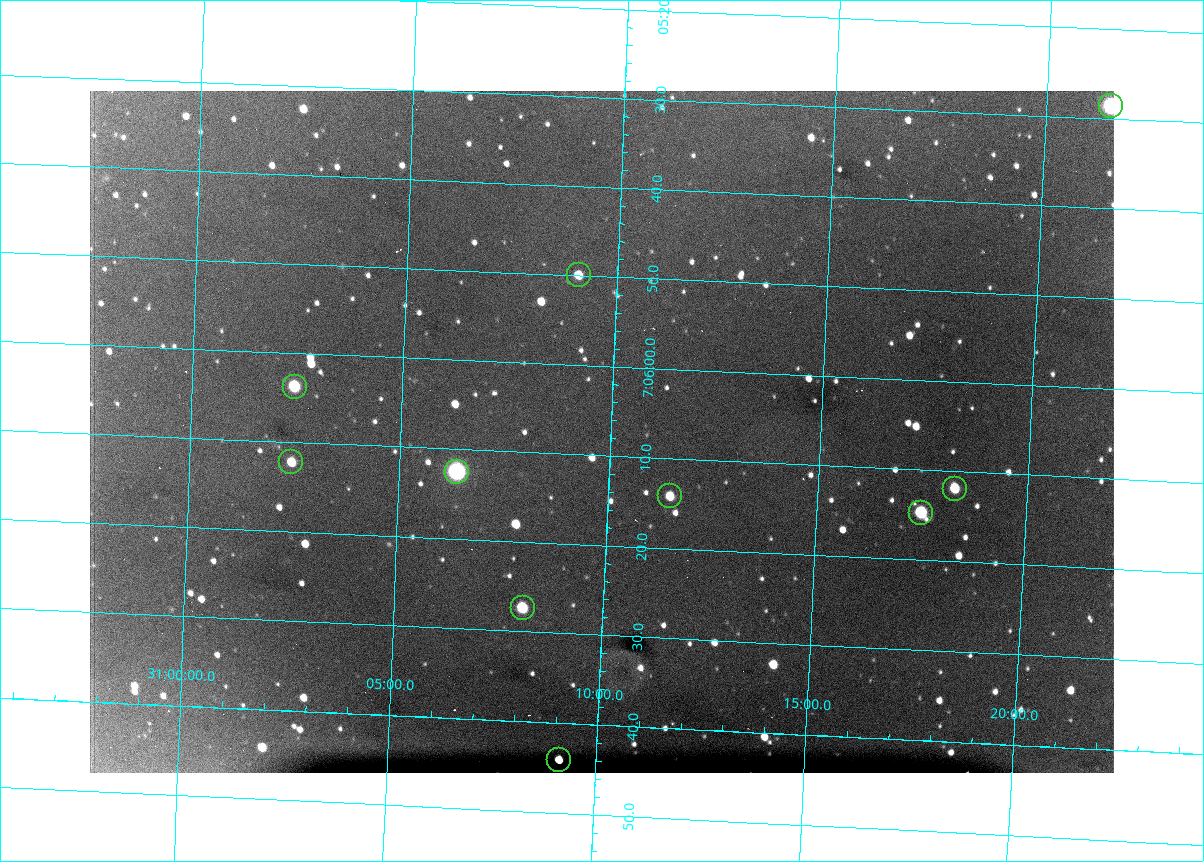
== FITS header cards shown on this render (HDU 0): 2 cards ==
NAXIS1  =                 1024 /fastest changing axis
NAXIS2  =                  682 /next to fastest changing axis

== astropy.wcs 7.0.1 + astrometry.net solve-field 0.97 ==
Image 1024 x 682 px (HDU 0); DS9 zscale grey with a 90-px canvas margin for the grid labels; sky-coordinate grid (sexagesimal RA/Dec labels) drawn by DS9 from the SOLVED WCS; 10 Tycho-2 reference stars matched to detected sources circled (green)
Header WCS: RA---TAN/DEC--TAN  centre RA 07:06:07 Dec +31:10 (106.53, +31.16 deg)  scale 1.44 arcsec/px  FOV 24.5' x 16.3'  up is -93 deg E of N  parity flipped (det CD > 0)
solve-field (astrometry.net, Tycho-2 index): VERIFIED the header's WCS against the Tycho-2 star catalogue (10 matches, 0 conflicts) and refined it, rather than solving blind
Solved WCS: RA---TAN-SIP/DEC--TAN-SIP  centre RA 07:06:07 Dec +31:10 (106.53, +31.16 deg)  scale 1.43 arcsec/px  FOV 24.4' x 16.3'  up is -92 deg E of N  parity flipped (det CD > 0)
The solver's refit moves the header's centre by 0.53 arcsec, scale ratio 0.9963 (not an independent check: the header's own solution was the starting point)
Tycho-2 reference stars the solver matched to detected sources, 10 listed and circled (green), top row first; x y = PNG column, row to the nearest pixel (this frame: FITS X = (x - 90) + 1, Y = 682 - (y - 91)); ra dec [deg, ICRS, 3 dp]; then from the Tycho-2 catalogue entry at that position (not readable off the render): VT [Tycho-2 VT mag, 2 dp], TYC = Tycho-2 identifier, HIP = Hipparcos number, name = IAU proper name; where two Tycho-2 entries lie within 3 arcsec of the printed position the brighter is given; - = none
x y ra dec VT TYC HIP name
1111 106 106.369 +31.359 8.79 2438-636-1 - -
579 275 106.458 +31.151 12.35 2438-728-1 - -
295 387 106.516 +31.041 10.39 2438-398-1 - -
291 462 106.551 +31.041 11.84 2438-663-1 - -
457 472 106.552 +31.106 9.20 2438-180-1 - -
955 489 106.550 +31.305 11.61 2438-184-1 - -
670 496 106.559 +31.192 11.79 2438-1039-1 - -
921 513 106.562 +31.292 10.01 2438-106-1 - -
523 608 106.614 +31.135 11.36 2438-550-1 - -
559 760 106.684 +31.152 11.76 2438-931-1 - -